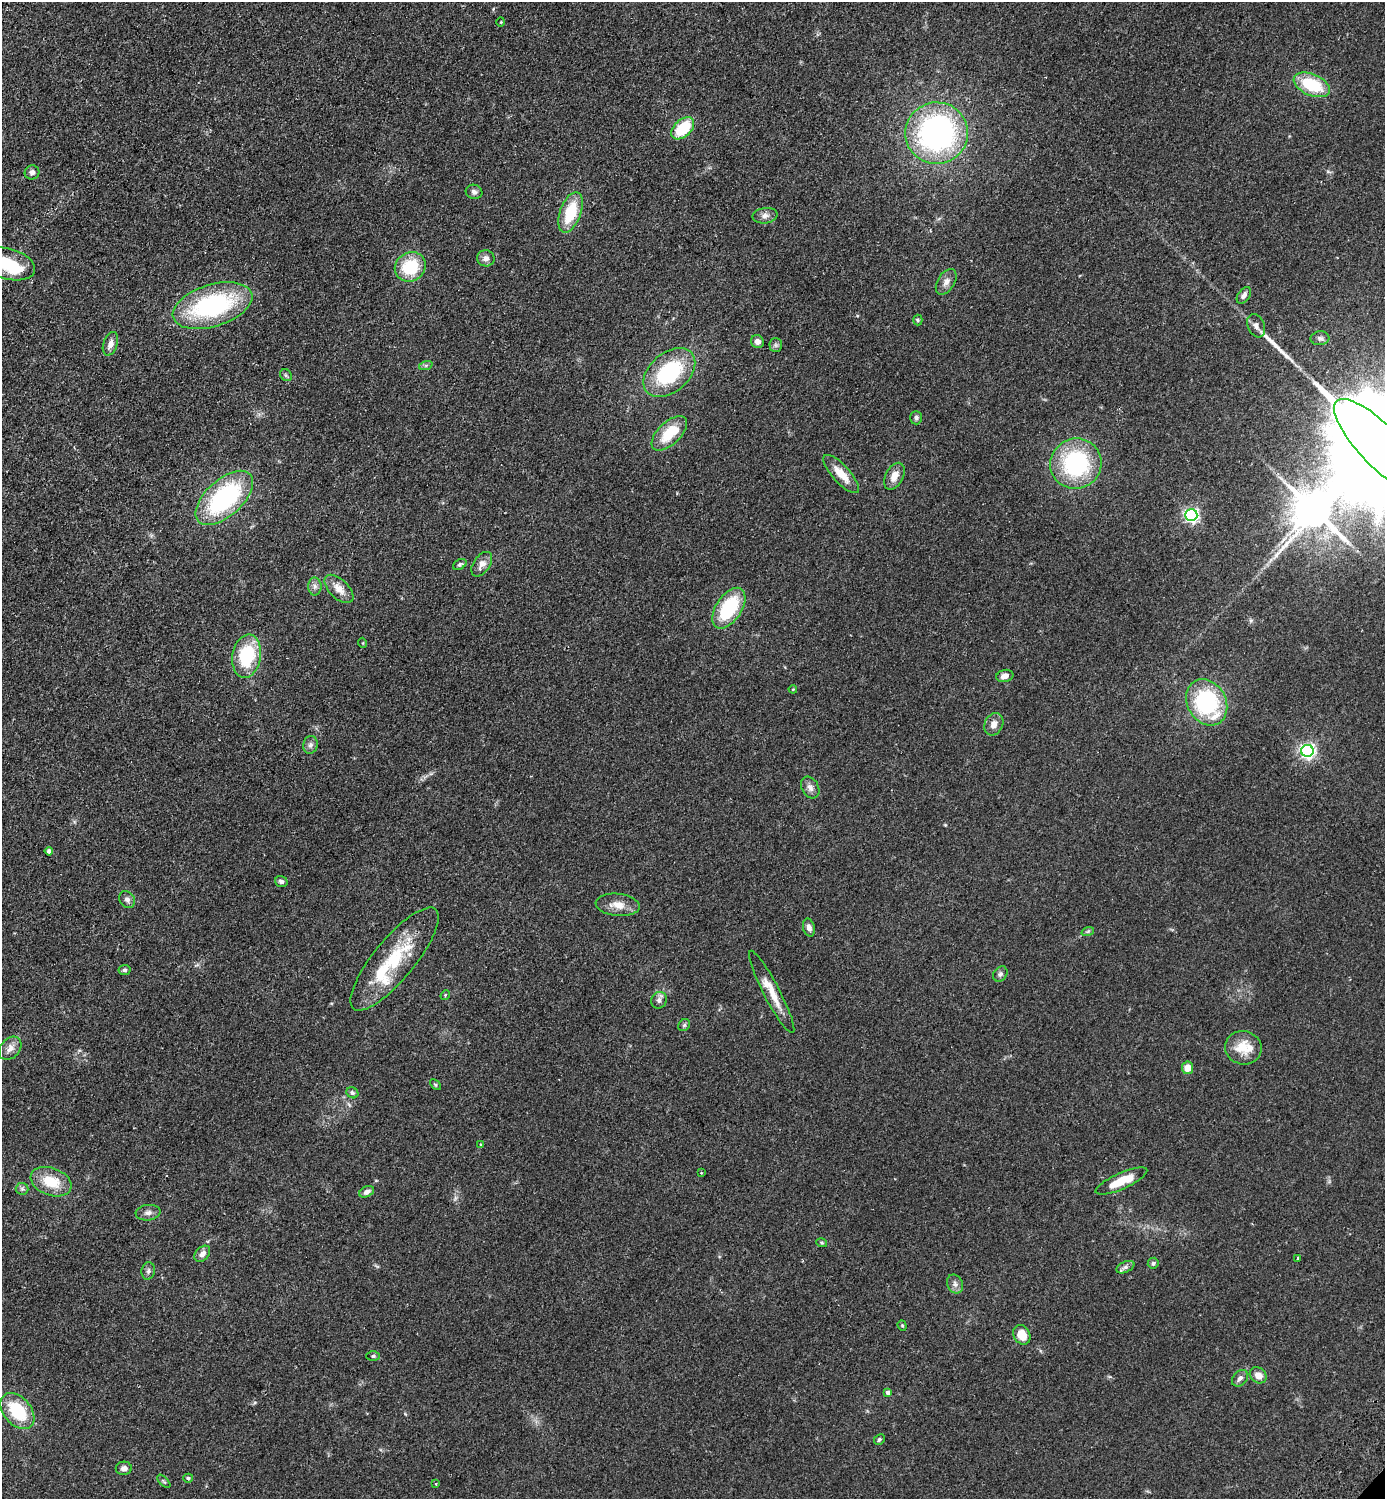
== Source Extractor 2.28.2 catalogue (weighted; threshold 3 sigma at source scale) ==
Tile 11 of 4 x 4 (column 3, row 3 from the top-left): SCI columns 3108-4490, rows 1539-3035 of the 6074 x 6069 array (HDU 1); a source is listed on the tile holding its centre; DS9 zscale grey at full resolution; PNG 1387 x 1501 px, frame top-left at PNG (2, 2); each listed source drawn as its Kron ellipse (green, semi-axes under 4 px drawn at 4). Shown black and unused: <1% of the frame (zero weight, under 2 of 3 exposures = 3% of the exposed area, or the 3 px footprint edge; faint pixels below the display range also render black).
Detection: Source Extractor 2.28.2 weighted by HDU 2 'WHT'; one run over the whole footprint, this tile lists its part. Background 0.0793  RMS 0.0085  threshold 0.0385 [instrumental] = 3 sigma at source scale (4.5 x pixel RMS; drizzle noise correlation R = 1.50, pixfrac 1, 0.05/0.05 arcsec/px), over >= 5 px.
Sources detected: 96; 2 inside a brighter object's white glare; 1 long thin detection or spike segment (spike, bleed or trail) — neither listed nor drawn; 4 inside a brighter listed object's ellipse — not listed separately; the other 89 listed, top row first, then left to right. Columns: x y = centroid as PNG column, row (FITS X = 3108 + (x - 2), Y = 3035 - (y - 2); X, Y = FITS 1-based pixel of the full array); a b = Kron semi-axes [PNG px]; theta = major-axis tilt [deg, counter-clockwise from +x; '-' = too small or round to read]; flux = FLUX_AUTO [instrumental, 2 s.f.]
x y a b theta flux
501 22 5 3 - 0.62
1312 85 19 10 -23 40
683 128 13 8 43 33
937 133 31 30 - 210
32 172 7 7 - 3.4
474 192 8 7 - 3
571 212 21 10 70 31
765 216 12 7 7 3.9
486 258 9 8 - 3.7
8 264 28 15 -14 33
410 267 16 14 33 37
946 282 14 8 58 5.2
1244 295 9 6 55 3.1
213 306 41 21 17 120
918 320 5 4 - 1.1
1256 326 12 8 -67 4.2
1320 338 9 7 5 2.7
757 342 7 6 - 3.8
110 344 12 7 71 5.6
776 345 7 6 - 2.1
426 365 7 4 19 1.6
669 372 30 19 42 69
286 375 6 5 - 1.6
916 418 7 6 - 2.1
669 433 22 11 43 26
1381 447 64 20 -46 60000
1076 464 26 25 - 93
841 474 24 9 -48 13
894 476 14 9 63 8.7
224 498 35 18 42 110
1191 515 6 6 - 200
460 564 7 5 31 1.5
482 564 14 8 55 6
315 586 9 6 -90 3.1
339 589 18 9 -44 9
729 608 23 13 57 53
363 643 5 3 - 0.71
247 656 22 14 81 48
1005 676 8 6 13 4.9
793 689 4 3 - 0.61
1207 702 24 19 -61 87
994 724 12 9 66 6
310 745 9 7 79 3
1307 751 6 6 - 250
810 788 11 8 -60 4.3
49 851 4 4 - 2.3
281 881 6 5 - 2.7
127 900 9 7 -53 3.2
618 905 22 11 -6 11
809 927 9 6 -75 3.9
1088 931 6 4 19 1.3
395 959 64 20 50 56
125 970 6 5 - 1.8
1000 974 8 6 53 2.3
772 992 46 8 -62 15
445 995 5 4 - 0.86
659 1000 8 7 - 3.3
684 1025 7 5 46 1.5
10 1048 13 9 50 5.8
1243 1048 18 16 -15 18
1187 1068 6 5 - 8.9
435 1085 6 4 -44 0.89
352 1093 6 5 - 1.6
481 1145 3 3 - 0.89
701 1173 3 3 - 0.69
1121 1181 28 8 24 18
51 1182 21 13 -20 23
22 1189 6 6 - 2
367 1192 8 5 27 3.3
148 1213 12 7 7 3.8
822 1243 5 4 - 1
202 1254 9 6 49 4.6
1298 1258 3 3 - 1.2
1153 1263 5 5 - 1.5
1125 1267 9 5 24 2.5
148 1271 9 6 79 2.4
955 1284 10 7 -66 3.7
902 1326 5 4 - 1
1022 1335 10 8 -62 13
373 1356 7 5 0 1.6
1258 1375 9 7 -37 7.1
1240 1378 9 6 47 3.5
888 1393 4 4 - 4.3
17 1411 21 13 -50 41
879 1440 6 5 - 1.4
124 1468 8 6 3 3.4
188 1478 5 4 - 1.5
164 1481 8 3 -45 1.1
436 1484 3 2 - 0.84
Isophote crosses this tile's border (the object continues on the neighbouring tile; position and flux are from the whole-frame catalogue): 2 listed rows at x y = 8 264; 1381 447